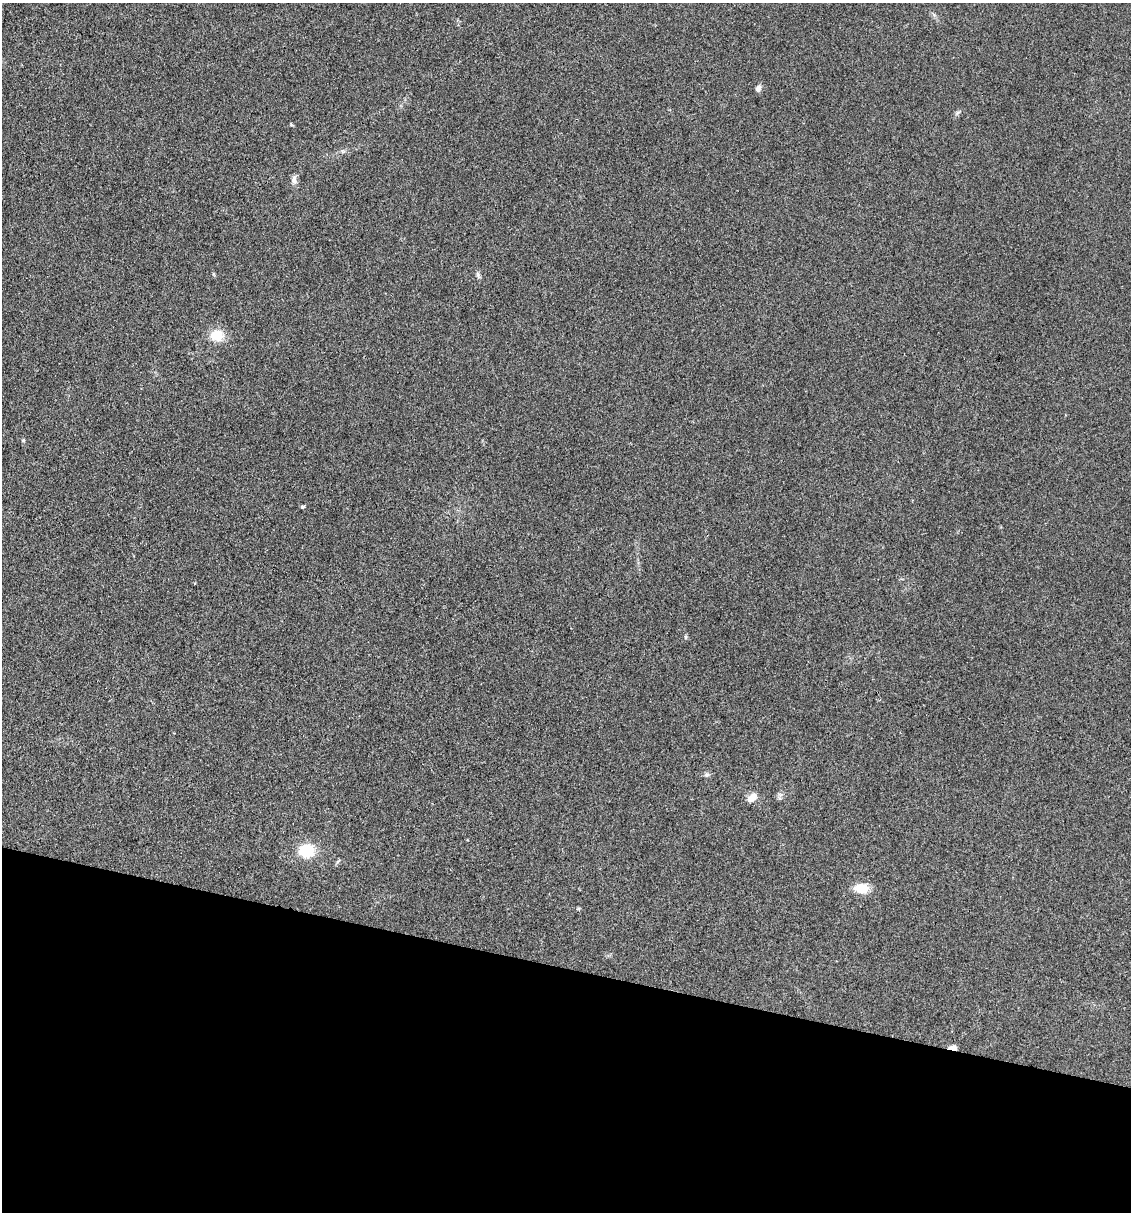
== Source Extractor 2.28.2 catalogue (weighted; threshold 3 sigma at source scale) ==
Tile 15 of 4 x 4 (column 3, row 4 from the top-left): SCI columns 2489-3617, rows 2-1211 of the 4860 x 4841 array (HDU 1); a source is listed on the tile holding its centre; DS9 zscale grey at full resolution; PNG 1133 x 1214 px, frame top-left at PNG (2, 3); no overlay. Shown black and unused: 20% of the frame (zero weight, under 3 of 4 exposures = <1% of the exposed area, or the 3 px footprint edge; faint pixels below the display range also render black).
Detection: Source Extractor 2.28.2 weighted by HDU 2 'WHT'; one run over the whole footprint, this tile lists its part. Background 0.112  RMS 0.0067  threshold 0.0302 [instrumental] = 3 sigma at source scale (4.5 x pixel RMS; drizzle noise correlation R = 1.50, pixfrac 1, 0.05/0.05 arcsec/px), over >= 5 px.
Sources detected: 12; all 12 listed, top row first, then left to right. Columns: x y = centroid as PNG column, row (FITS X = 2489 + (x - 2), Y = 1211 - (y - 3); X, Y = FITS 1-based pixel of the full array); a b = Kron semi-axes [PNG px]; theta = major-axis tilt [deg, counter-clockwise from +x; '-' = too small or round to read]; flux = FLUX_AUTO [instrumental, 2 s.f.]
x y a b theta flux
758 88 7 5 74 2.9
958 112 7 4 19 1.1
294 180 12 7 -90 2.8
478 275 6 5 - 1.4
217 335 13 11 3 13
23 440 5 4 - 0.83
303 507 5 4 - 1
706 775 6 5 - 1.2
752 797 12 8 35 5.8
307 851 13 11 6 25
861 888 13 9 -5 14
953 1048 11 5 -6 2.9
Overlapping masked pixels (flux is a lower limit): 1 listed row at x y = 953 1048